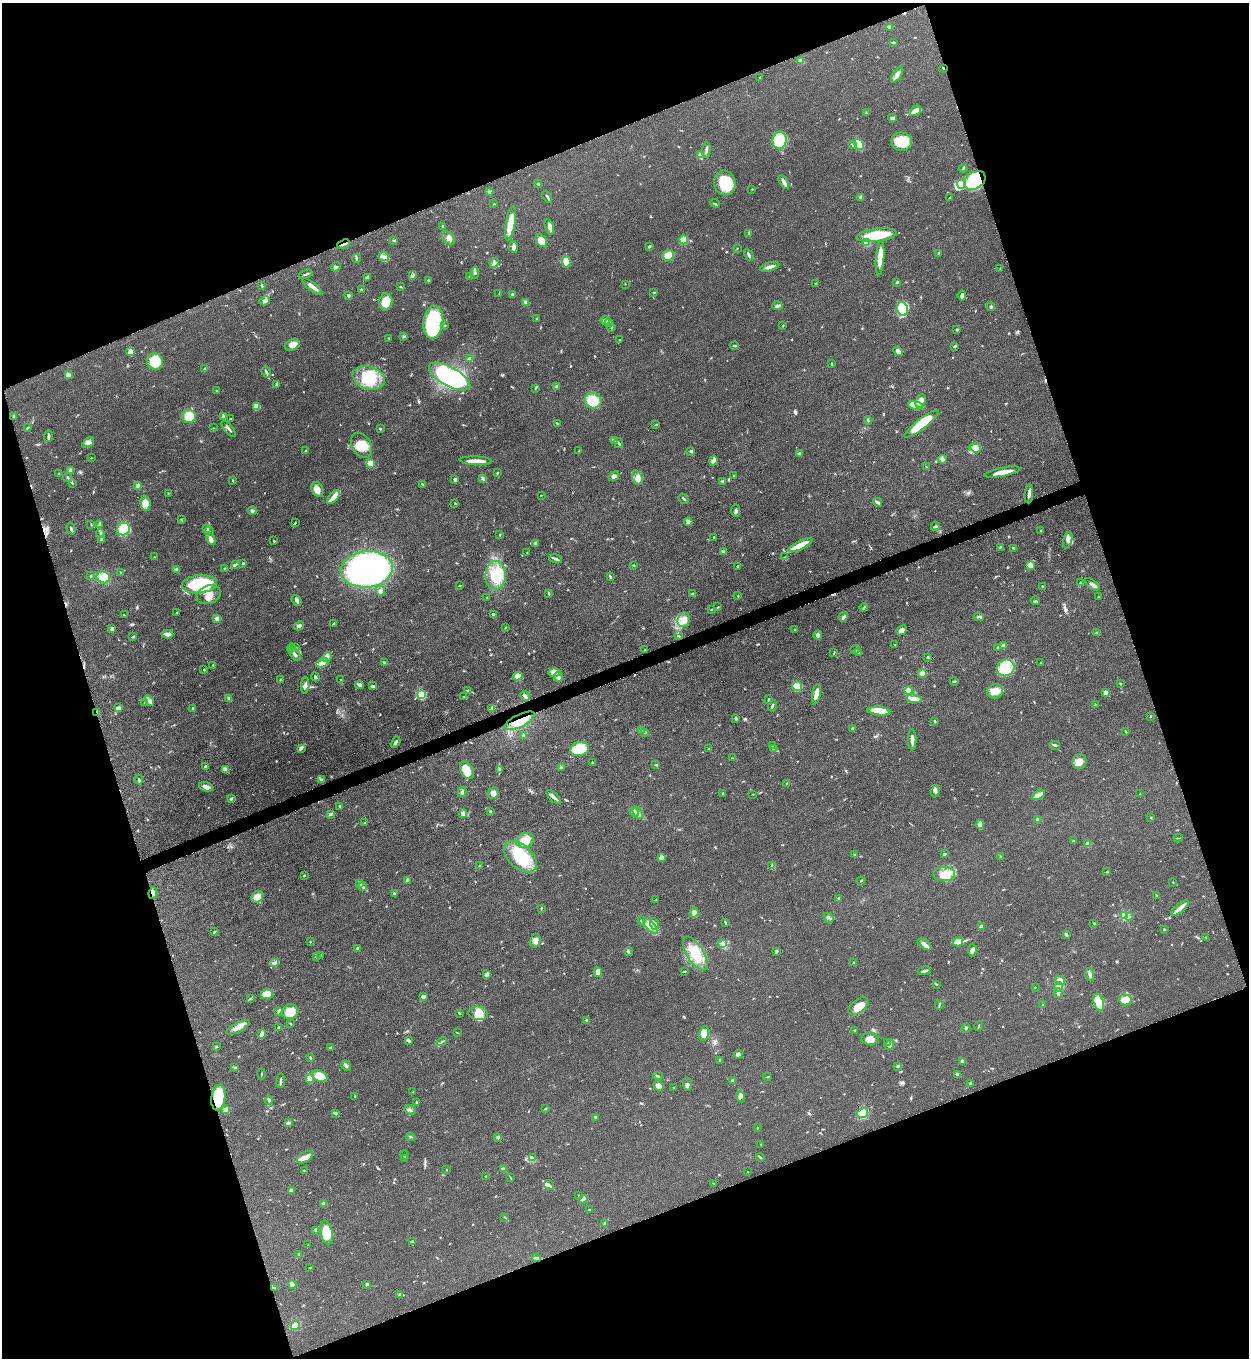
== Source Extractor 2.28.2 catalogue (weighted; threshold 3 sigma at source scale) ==
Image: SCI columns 287-5271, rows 10-5433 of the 5428 x 5440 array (HDU 1 of 3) = the unmasked area's bounding box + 8 px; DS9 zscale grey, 4 x 4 block average (1 PNG px = mean of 4 x 4 image px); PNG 1251 x 1360 px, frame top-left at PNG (2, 3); each listed source drawn as its Kron ellipse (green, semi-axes under 4 px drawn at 4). Shown black and unused: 40% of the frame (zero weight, under 3 of 5 exposures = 1% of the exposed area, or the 3 px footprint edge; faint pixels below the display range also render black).
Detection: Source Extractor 2.28.2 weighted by HDU 2 'WHT'. Background 0.0613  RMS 0.0059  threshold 0.0265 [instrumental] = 3 sigma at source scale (4.5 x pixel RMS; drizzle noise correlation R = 1.50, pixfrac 1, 0.05/0.05 arcsec/px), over >= 5 px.
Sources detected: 818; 1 too faint to see at this stretch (4 x 4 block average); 6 inside a brighter object's white glare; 4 cosmic-ray / hot-pixel residue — neither listed nor drawn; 20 coinciding with a brighter row at this scale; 51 inside a brighter listed object's ellipse — not listed separately; of the other 736, all 500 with FLUX_AUTO >= 1.81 (the completeness limit of this list) listed and drawn (236 fainter detections not listed), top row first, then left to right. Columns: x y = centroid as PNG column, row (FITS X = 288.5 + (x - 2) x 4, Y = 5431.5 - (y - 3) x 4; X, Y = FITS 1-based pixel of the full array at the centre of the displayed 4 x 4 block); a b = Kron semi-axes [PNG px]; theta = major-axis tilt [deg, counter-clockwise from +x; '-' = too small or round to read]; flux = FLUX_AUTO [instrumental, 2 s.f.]
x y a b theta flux
890 27 4 3 - 7.7
893 43 3 2 - 4.7
801 60 3 2 - 2.6
943 68 2 2 - 3.1
897 75 9 3 57 15
759 77 2 2 - 1.9
915 111 6 3 35 33
866 113 2 2 - 2.5
892 118 4 3 - 6.8
780 140 9 7 81 120
901 142 10 9 - 73
852 144 2 2 - 6.5
859 144 6 2 -58 140
706 150 7 2 84 9.3
701 154 3 2 - 17
963 168 4 2 - 3.7
975 180 11 8 34 200
784 182 8 2 -60 18
725 183 12 10 -78 120
538 184 3 2 - 3.8
961 184 4 4 - 50
752 189 2 2 - 2.4
489 192 3 2 - 3.6
547 197 6 2 -58 7
861 197 3 3 - 4.4
950 198 2 2 - 4.4
715 203 5 2 - 3.6
494 204 3 2 - 2.3
511 223 17 4 80 69
443 227 2 2 - 5.1
549 227 8 3 -70 14
749 234 2 2 - 2.2
876 235 20 6 7 110
448 238 7 5 -48 20
684 240 4 4 - 71
394 241 3 2 - 3.6
541 241 7 5 -52 51
867 243 3 3 - 19
344 244 6 2 21 8.6
649 246 3 2 - 6.1
514 247 6 3 -86 13
737 248 2 2 - 2.3
938 253 2 2 - 2.4
668 255 6 5 - 58
749 255 6 2 -61 8.1
384 256 5 3 - 18
880 258 17 4 86 43
356 259 4 2 - 4.1
566 262 6 3 -86 47
494 263 5 3 - 8.6
336 267 5 2 - 4.8
770 267 10 3 15 20
1000 269 3 2 - 2.7
475 273 6 3 80 7.4
306 274 7 2 18 6.2
413 275 3 2 - 3.3
470 276 3 2 - 3.5
367 278 4 3 - 10
428 280 2 2 - 10
897 282 3 2 - 5.7
816 283 2 2 - 2.3
625 284 2 2 - 1.9
262 285 4 2 - 5.1
400 286 2 2 - 2
312 287 12 3 -38 21
361 290 3 2 - 2.5
654 292 2 2 - 3.6
499 293 4 2 - 2
512 294 2 2 - 6.5
348 295 2 2 - 12
962 295 5 3 - 15
265 301 5 3 - 7.7
386 302 8 6 81 57
525 302 3 3 - 7.3
777 306 5 3 - 8.7
991 307 4 2 - 5
902 309 7 5 -75 180
537 319 2 2 - 4.1
605 320 5 3 - 13
433 322 16 10 84 340
609 323 4 2 - 5.4
444 325 3 2 - 2.3
783 325 3 2 - 2.3
611 328 4 2 - 2.5
957 329 2 2 - 3
404 336 4 2 - 3.6
389 338 2 2 - 2.2
620 340 2 2 - 2.7
292 345 8 5 26 30
734 346 4 2 - 3.8
955 346 3 2 - 4.8
898 351 5 3 - 15
130 352 4 3 - 19
469 358 4 2 - 7.5
155 361 8 8 - 120
831 364 3 2 - 3
205 368 3 2 - 11
266 372 6 2 -71 5.4
68 375 2 2 - 86
450 377 23 9 -29 430
369 378 16 11 -18 140
277 385 3 2 - 6.9
556 387 4 3 - 7.2
535 388 3 2 - 2.7
217 390 2 2 - 1.9
593 401 8 8 - 97
920 401 7 5 68 37
916 405 7 4 -14 20
256 406 4 3 - 27
14 416 4 3 - 4.8
189 416 7 7 - 92
223 417 3 3 - 11
231 419 2 2 - 3.1
868 420 4 2 - 3.8
557 423 3 2 - 3.5
921 424 21 5 38 120
655 425 2 2 - 1.9
27 428 3 2 - 4.2
213 428 2 2 - 2.1
229 429 10 2 -51 10
380 429 2 2 - 4.7
48 436 6 2 87 7.6
615 440 4 2 - 5.6
88 442 7 3 37 12
619 443 5 2 - 7.7
361 445 13 9 -58 57
975 448 6 3 -19 22
306 451 2 2 - 2.2
579 451 4 2 - 2.8
691 451 2 2 - 6.4
799 453 3 2 - 4.8
91 458 2 2 - 2.2
942 459 4 4 - 9.3
476 461 16 3 -2 40
713 461 5 2 - 5.7
370 463 3 3 - 43
926 466 2 2 - 1.8
70 471 3 3 - 12
1002 472 18 4 11 36
59 473 2 2 - 3.2
497 473 3 2 - 3.5
734 475 2 2 - 2
614 476 5 4 - 12
637 477 7 5 -68 17
68 478 5 2 - 7.2
482 478 4 2 - 4.3
233 480 2 2 - 2.5
455 480 4 2 - 7.1
723 481 3 2 - 3.8
72 483 4 2 - 4
422 484 2 2 - 3.5
137 485 4 2 - 15
317 489 8 5 -63 27
168 493 3 2 - 2.2
1029 494 9 3 85 11
541 495 2 2 - 1.8
333 497 8 4 48 22
684 499 6 2 -51 5.3
877 502 5 2 - 11
145 503 7 5 -85 26
455 503 2 2 - 2.5
736 510 6 2 -90 8.2
252 511 4 3 - 8.4
181 519 4 2 - 2.9
688 522 4 3 - 6.5
295 523 3 2 - 2.3
91 524 3 2 - 2.7
100 524 3 2 - 3.1
935 526 4 2 - 6.2
71 528 6 2 -74 6.7
123 529 7 6 - 100
207 529 4 2 - 6.4
209 531 3 2 - 3.2
1041 531 2 2 - 17
100 533 4 3 - 6.8
500 535 3 2 - 2.4
714 537 2 2 - 4.3
211 539 6 3 -63 20
102 540 3 3 - 4.9
1068 540 8 4 77 20
274 541 2 2 - 3.7
535 544 3 2 - 7.9
800 545 13 3 27 65
1000 547 3 2 - 4.1
1014 548 3 2 - 4.1
723 551 3 2 - 9
527 553 2 2 - 2
154 557 3 2 - 3
785 557 4 2 - 3.2
556 559 7 2 -19 9.1
243 563 3 2 - 3.1
235 564 3 2 - 3.8
633 565 2 2 - 2.7
1030 565 4 3 - 8.5
738 567 3 2 - 5.4
176 569 4 3 - 4.9
225 569 3 3 - 5.9
367 569 26 18 6 1300
121 572 2 2 - 2.9
496 575 14 10 -89 84
90 576 2 2 - 3.4
103 577 7 5 -22 60
610 577 3 2 - 4.8
1081 583 4 2 - 4.1
199 584 17 9 5 280
1092 584 9 3 -37 12
459 586 3 2 - 3.6
1043 587 3 2 - 2.9
380 590 5 3 - 7
548 593 4 2 - 3
692 594 2 2 - 2
209 595 12 9 20 36
738 596 2 2 - 2.3
1098 597 2 2 - 1.9
487 598 2 2 - 3.1
297 600 6 3 -51 8.2
1036 601 4 2 - 4.2
718 607 2 2 - 2
864 608 4 2 - 3.3
711 610 3 2 - 3
177 613 2 2 - 2.4
124 615 3 2 - 1.9
493 615 3 3 - 5.8
843 617 5 3 - 8
979 617 5 2 - 6.3
217 618 3 3 - 11
684 620 7 6 - 44
333 624 3 2 - 5.1
299 626 5 3 - 10
505 627 3 2 - 2.9
112 629 2 2 - 37
795 630 2 2 - 3.2
901 630 6 3 40 16
1097 633 4 2 - 4.4
168 634 6 3 -3 18
818 635 4 4 - 11
679 636 3 2 - 2.8
133 637 3 2 - 3.2
895 645 2 2 - 3.3
1003 646 3 3 - 13
295 647 4 2 - 5.2
291 648 4 3 - 6.9
998 648 3 3 - 4
855 649 5 2 - 6.9
645 650 2 2 - 2
859 652 3 2 - 3.9
834 653 3 2 - 2.5
295 654 8 3 -51 11
327 657 5 4 - 11
928 657 2 2 - 4.4
322 663 6 3 20 21
384 663 4 3 - 4.8
1041 663 2 2 - 2.6
213 665 2 2 - 3.7
1006 668 9 8 - 82
204 669 2 2 - 3.3
554 673 6 4 -1 31
922 673 4 4 - 19
518 676 5 4 - 23
315 677 4 2 - 5.8
558 677 4 3 - 15
280 679 3 2 - 3.1
341 680 2 2 - 2.8
954 681 4 2 - 3.6
1121 684 3 2 - 2.2
360 685 4 3 - 7.8
305 686 8 3 87 10
372 686 3 2 - 7.7
797 686 5 4 - 43
468 690 3 2 - 2.8
909 691 4 3 - 19
995 691 8 7 - 31
1106 692 4 3 - 8.9
421 694 4 4 - 100
816 694 10 4 79 27
525 696 5 3 - 15
464 697 3 2 - 3.7
229 699 3 2 - 8.5
768 699 4 2 - 2.6
914 699 7 3 -9 20
149 701 6 4 -54 13
145 703 2 2 - 5.1
1095 704 2 2 - 1.9
772 705 6 2 73 5.5
118 708 4 3 - 14
192 708 2 2 - 3.4
491 709 4 3 - 5.2
879 711 11 4 -6 94
97 712 4 2 - 4.9
1150 716 2 2 - 8.3
736 718 3 2 - 2.7
520 721 16 6 26 82
935 721 2 2 - 4.4
853 729 3 3 - 5
641 730 2 2 - 1.9
645 732 3 2 - 6.7
1126 732 3 2 - 3.1
524 735 4 3 - 6.3
912 740 10 3 -89 16
395 742 6 2 61 8.2
1055 745 5 2 - 5.9
772 746 3 2 - 2.6
301 748 2 2 - 2.1
579 749 9 7 10 130
708 749 2 2 - 2
773 749 3 2 - 4.9
733 758 3 2 - 2.9
1079 761 7 7 - 25
592 763 2 2 - 2.7
656 765 2 2 - 2
205 766 3 2 - 4.4
561 767 2 2 - 2.3
226 770 4 3 - 24
467 770 9 6 -61 55
499 770 2 2 - 2.4
139 780 5 2 - 5.6
321 780 4 2 - 4.3
787 783 2 2 - 3.9
206 787 7 3 -18 18
935 791 5 3 - 7.6
462 792 5 2 - 5.4
493 793 6 5 - 19
723 794 2 2 - 3.8
753 794 2 2 - 2.8
1140 794 2 2 - 1.9
1038 795 7 3 32 15
553 797 8 3 -44 12
231 798 3 2 - 5.8
340 806 3 2 - 5.1
490 812 3 2 - 4.8
634 812 5 2 - 8.7
463 813 4 3 - 12
638 813 7 2 -53 10
330 814 3 2 - 3.9
1151 817 2 2 - 2.7
1038 820 2 2 - 47
365 823 3 2 - 2.5
980 825 4 3 - 9.2
1178 838 5 2 - 2.7
525 840 9 7 18 39
1073 841 2 2 - 2.4
1088 844 3 3 - 18
944 854 2 2 - 2.3
855 855 2 2 - 4.2
520 857 19 11 -42 170
661 857 4 3 - 18
1000 857 2 2 - 3.1
480 865 3 2 - 2
772 865 2 2 - 2.4
1107 872 2 2 - 2.2
944 874 11 7 0 45
304 875 2 2 - 4.6
407 880 3 2 - 6.8
861 881 4 2 - 3.8
1173 882 2 2 - 2.1
360 884 2 2 - 2
363 887 4 2 - 5.9
153 893 6 4 83 16
394 894 4 3 - 5.5
1157 896 3 2 - 5.7
257 897 6 5 - 36
838 898 2 2 - 4.7
656 900 3 2 - 2
541 908 3 2 - 2.5
1180 908 11 3 39 33
694 913 5 3 - 14
1125 916 2 2 - 310
1130 916 2 2 - 2.3
829 918 5 2 - 5.6
642 921 3 2 - 2.1
725 922 3 2 - 4.4
1094 923 3 2 - 2.6
655 924 6 3 -69 12
651 926 10 3 -49 24
981 927 2 2 - 59
1164 930 2 2 - 2.6
215 931 3 2 - 2.8
1066 934 3 2 - 6.5
1206 937 2 2 - 2.5
535 941 7 5 75 17
310 942 2 2 - 2
958 942 5 4 - 47
722 943 3 2 - 4.8
925 944 8 4 -33 17
357 948 3 2 - 3.3
972 950 6 3 86 8.3
776 951 3 2 - 3.7
629 952 4 2 - 4.6
695 953 19 8 -59 88
320 956 2 2 - 2.8
316 957 3 2 - 3.4
275 963 2 2 - 3.8
853 963 2 2 - 11
685 971 3 2 - 2
924 971 6 2 11 9
598 972 5 3 - 28
487 974 3 2 - 5.1
1090 974 6 3 -80 12
1060 980 6 4 -33 12
936 984 3 2 - 3
1035 987 2 2 - 3
1059 987 4 4 - 28
1058 993 5 2 - 7.4
267 994 6 5 - 56
423 996 4 3 - 8.5
250 998 3 2 - 2.8
1125 1000 6 5 - 35
1099 1002 9 5 -71 150
939 1005 4 2 - 4.4
1042 1005 2 2 - 3.3
858 1006 12 6 39 52
278 1011 2 2 - 4.4
290 1012 8 7 - 57
460 1013 3 2 - 3.5
478 1013 10 7 -5 34
587 1021 3 2 - 5.5
291 1024 2 2 - 2.4
979 1026 5 2 - 3
238 1027 13 5 29 28
279 1027 2 2 - 4.5
966 1028 4 2 - 4.9
855 1030 2 2 - 2
457 1032 2 2 - 1.8
704 1033 7 5 77 45
262 1034 5 3 - 30
870 1039 9 6 -5 25
408 1041 3 2 - 5.5
442 1042 5 2 - 4.1
887 1042 2 2 - 2.7
889 1045 5 3 - 8.1
216 1046 2 2 - 3
330 1048 3 2 - 4.6
738 1054 4 3 - 7.7
310 1057 3 2 - 4.1
719 1060 3 2 - 2.4
962 1062 3 3 - 11
346 1066 5 2 - 6.5
897 1066 4 2 - 3.7
235 1068 3 2 - 3.5
261 1074 5 2 - 3.3
957 1074 4 2 - 11
320 1076 8 5 -26 72
658 1076 5 2 - 4.3
767 1077 4 2 - 2.3
310 1079 2 2 - 130
733 1080 3 2 - 9.1
280 1081 7 2 84 9.1
970 1083 3 2 - 3
687 1084 7 3 -80 8.9
658 1086 5 4 - 17
674 1087 2 2 - 1.8
413 1092 2 2 - 2.7
355 1096 2 2 - 3.1
218 1097 13 7 82 130
741 1097 6 4 -66 9
269 1100 4 2 - 10
417 1102 2 2 - 3.1
546 1108 2 2 - 1.9
226 1110 3 3 - 17
410 1110 6 2 -27 6.1
335 1113 3 2 - 10
862 1113 6 4 26 55
595 1117 4 2 - 5.6
288 1123 3 2 - 8.7
757 1128 3 2 - 2.2
411 1137 5 2 - 3.9
498 1137 3 3 - 5.1
761 1144 2 2 - 1.8
404 1155 4 2 - 3.2
305 1157 9 5 31 23
760 1157 4 2 - 3.7
404 1158 3 2 - 3.8
532 1158 4 2 - 4.8
504 1168 3 2 - 4.6
304 1170 3 2 - 2.9
446 1170 2 2 - 2
747 1172 2 2 - 5
486 1176 3 2 - 3.9
510 1178 3 2 - 2.3
714 1184 2 2 - 2.1
549 1185 5 2 - 7.9
291 1190 4 3 - 5.1
579 1196 3 2 - 2.5
583 1199 4 3 - 20
324 1204 4 3 - 12
589 1209 2 2 - 3.2
505 1217 3 2 - 2.1
605 1224 3 2 - 16
316 1230 3 3 - 4.7
327 1233 12 6 -77 72
412 1242 3 2 - 5.9
308 1245 2 2 - 6.1
299 1255 2 2 - 9.7
536 1258 4 2 - 6.2
310 1268 2 2 - 2.7
367 1284 3 2 - 4.6
292 1285 4 3 - 17
274 1288 4 2 - 2.1
400 1294 4 2 - 4.4
295 1325 5 3 - 37
Overlapping masked pixels (flux is a lower limit): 7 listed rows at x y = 943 68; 975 180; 344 244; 97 712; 520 721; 153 893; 218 1097
Diffuse or blended objects may show on this block-average render without a row.